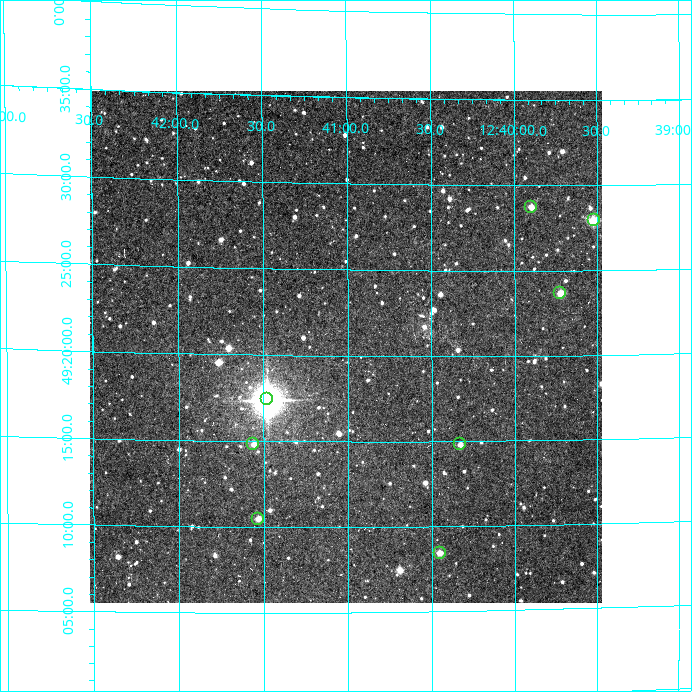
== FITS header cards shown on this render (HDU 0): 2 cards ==
NAXIS1  =                  512
NAXIS2  =                  512

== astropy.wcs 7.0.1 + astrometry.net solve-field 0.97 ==
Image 512 x 512 px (HDU 0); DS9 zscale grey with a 90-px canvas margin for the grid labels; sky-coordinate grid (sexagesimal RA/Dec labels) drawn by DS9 from the SOLVED WCS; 8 Tycho-2 reference stars matched to detected sources circled (green)
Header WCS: RA---TAN/DEC--TAN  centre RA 12:41:01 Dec +49:21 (190.25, +49.34 deg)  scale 3.52 arcsec/px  FOV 30.0' x 30.0'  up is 0 deg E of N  parity normal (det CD < 0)
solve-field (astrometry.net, Tycho-2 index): VERIFIED the header's WCS against the Tycho-2 star catalogue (verified at 2 index scales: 8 matches each, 0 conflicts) and refined it, rather than solving blind
Solved WCS: RA---TAN-SIP/DEC--TAN-SIP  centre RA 12:41:01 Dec +49:21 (190.25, +49.34 deg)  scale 3.49 arcsec/px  FOV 29.8' x 29.8'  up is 0 deg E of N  parity normal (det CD < 0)
The solver's refit moves the header's centre by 1.9 arcsec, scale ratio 0.9918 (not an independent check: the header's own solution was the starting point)
Tycho-2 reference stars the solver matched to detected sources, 8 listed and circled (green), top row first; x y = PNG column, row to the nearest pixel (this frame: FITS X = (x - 90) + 1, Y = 512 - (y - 91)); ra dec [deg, ICRS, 3 dp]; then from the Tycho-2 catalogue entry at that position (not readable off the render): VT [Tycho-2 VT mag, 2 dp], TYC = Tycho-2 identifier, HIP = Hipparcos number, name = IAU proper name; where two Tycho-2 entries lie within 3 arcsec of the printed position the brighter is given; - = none
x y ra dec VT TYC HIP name
531 207 189.975 +49.479 11.92 3458-639-1 - -
594 220 189.880 +49.465 10.58 3458-1027-1 - -
560 293 189.931 +49.394 12.08 3458-710-1 - -
267 399 190.370 +49.291 7.04 3458-870-1 61927 -
253 444 190.390 +49.247 12.56 3458-907-1 - -
460 444 190.082 +49.247 12.35 3458-1080-1 - -
258 519 190.383 +49.175 12.37 3458-739-1 - -
440 553 190.113 +49.141 12.07 3458-628-1 - -